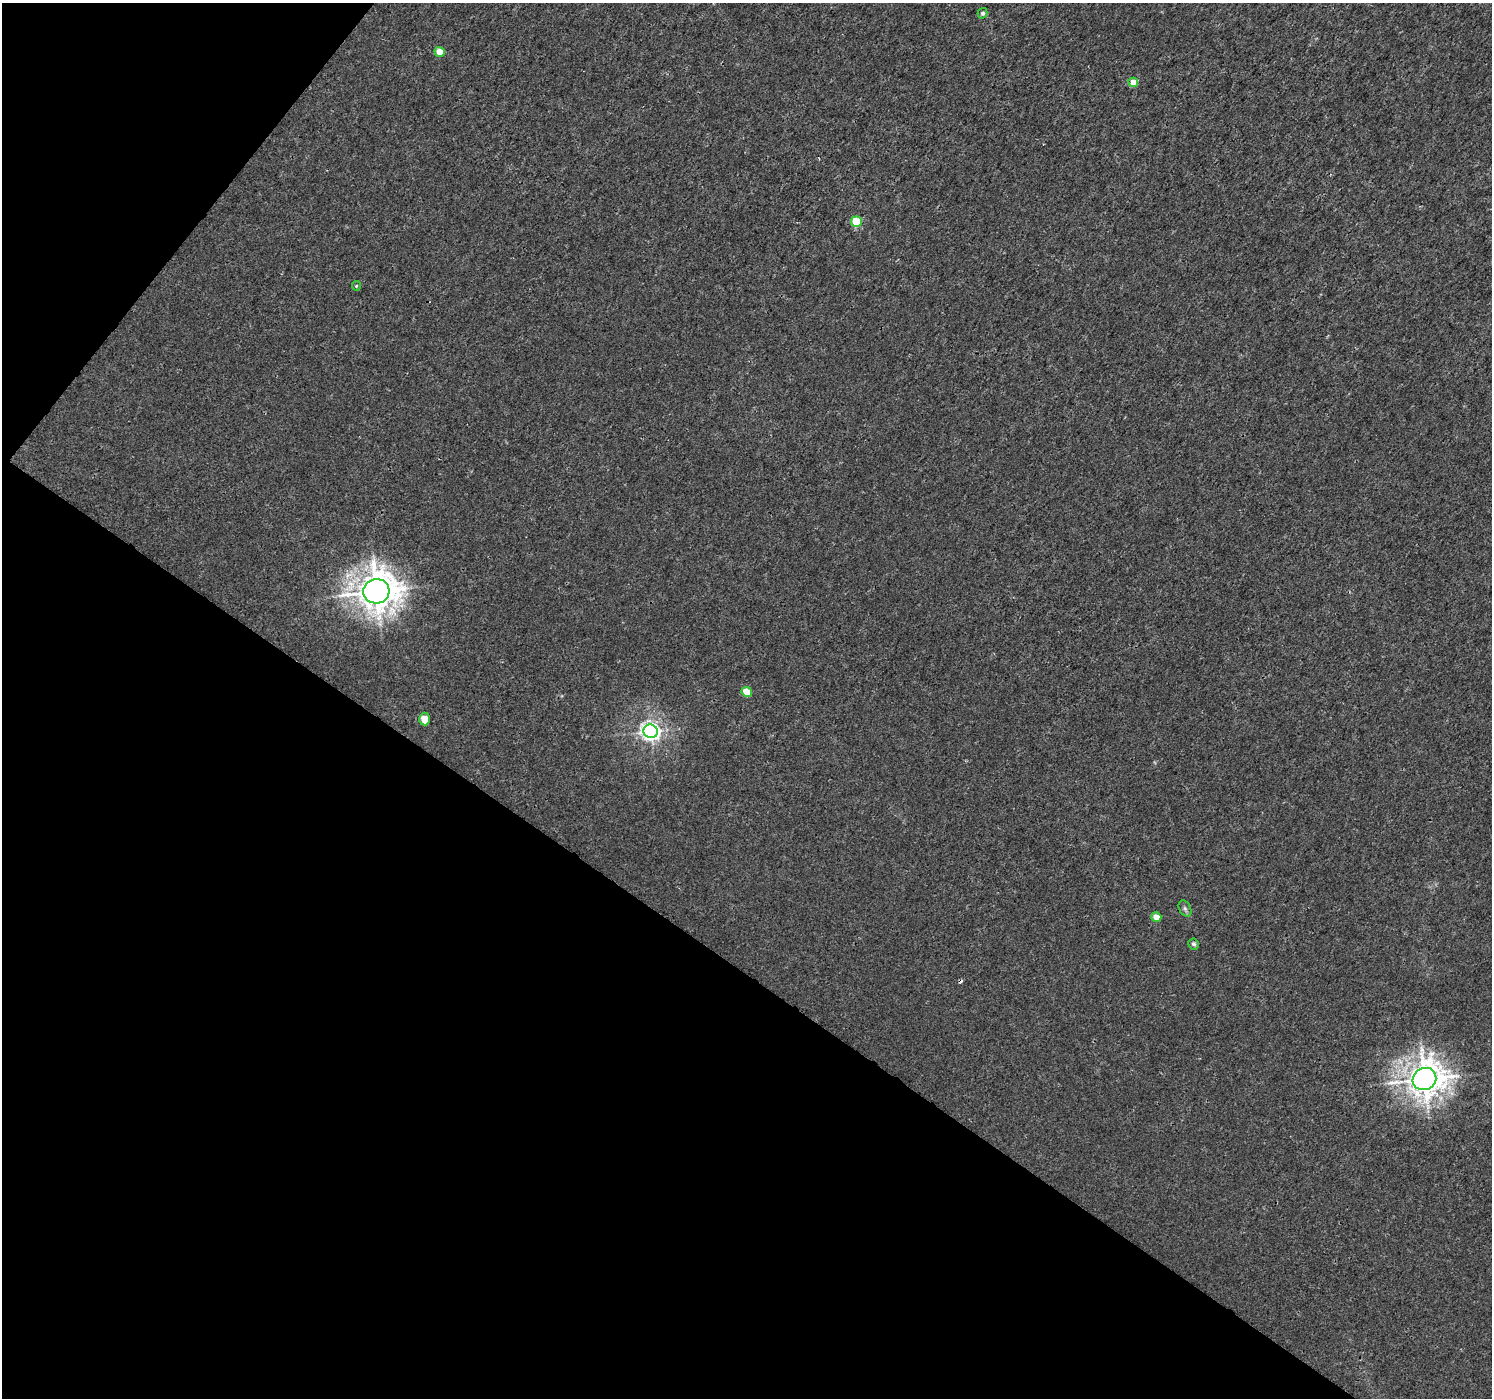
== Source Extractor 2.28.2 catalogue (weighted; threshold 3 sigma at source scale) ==
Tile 9 of 4 x 4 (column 1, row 3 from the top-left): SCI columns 8-1497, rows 1642-3037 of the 5970 x 6010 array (HDU 1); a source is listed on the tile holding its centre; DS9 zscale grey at full resolution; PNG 1494 x 1400 px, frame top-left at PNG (2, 3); each listed source drawn as its Kron ellipse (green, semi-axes under 4 px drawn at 4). Shown black and unused: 35% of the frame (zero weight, under 3 of 4 exposures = <1% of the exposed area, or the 3 px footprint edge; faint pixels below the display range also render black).
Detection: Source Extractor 2.28.2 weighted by HDU 2 'WHT'; one run over the whole footprint, this tile lists its part. Background 0.00228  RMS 0.0023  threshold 0.0103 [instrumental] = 3 sigma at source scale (4.5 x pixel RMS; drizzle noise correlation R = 1.50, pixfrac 1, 0.0396/0.0396 arcsec/px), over >= 5 px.
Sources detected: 14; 1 cosmic-ray / hot-pixel residue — neither listed nor drawn; the other 13 listed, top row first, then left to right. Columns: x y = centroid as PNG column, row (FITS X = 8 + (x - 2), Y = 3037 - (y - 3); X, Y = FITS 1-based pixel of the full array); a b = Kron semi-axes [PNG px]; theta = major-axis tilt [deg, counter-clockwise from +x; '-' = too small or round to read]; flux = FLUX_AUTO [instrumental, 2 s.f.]
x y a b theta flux
982 13 5 4 - 0.51
440 52 5 5 - 3.5
1133 82 5 4 - 3.2
856 222 5 5 - 9.5
356 286 5 4 - 0.28
376 591 13 12 - 440
747 692 5 5 - 5.3
424 719 6 5 - 4.9
651 731 7 6 - 110
1185 908 8 5 -63 0.61
1156 917 5 4 - 2.8
1194 944 5 5 - 0.44
1424 1079 12 11 - 390